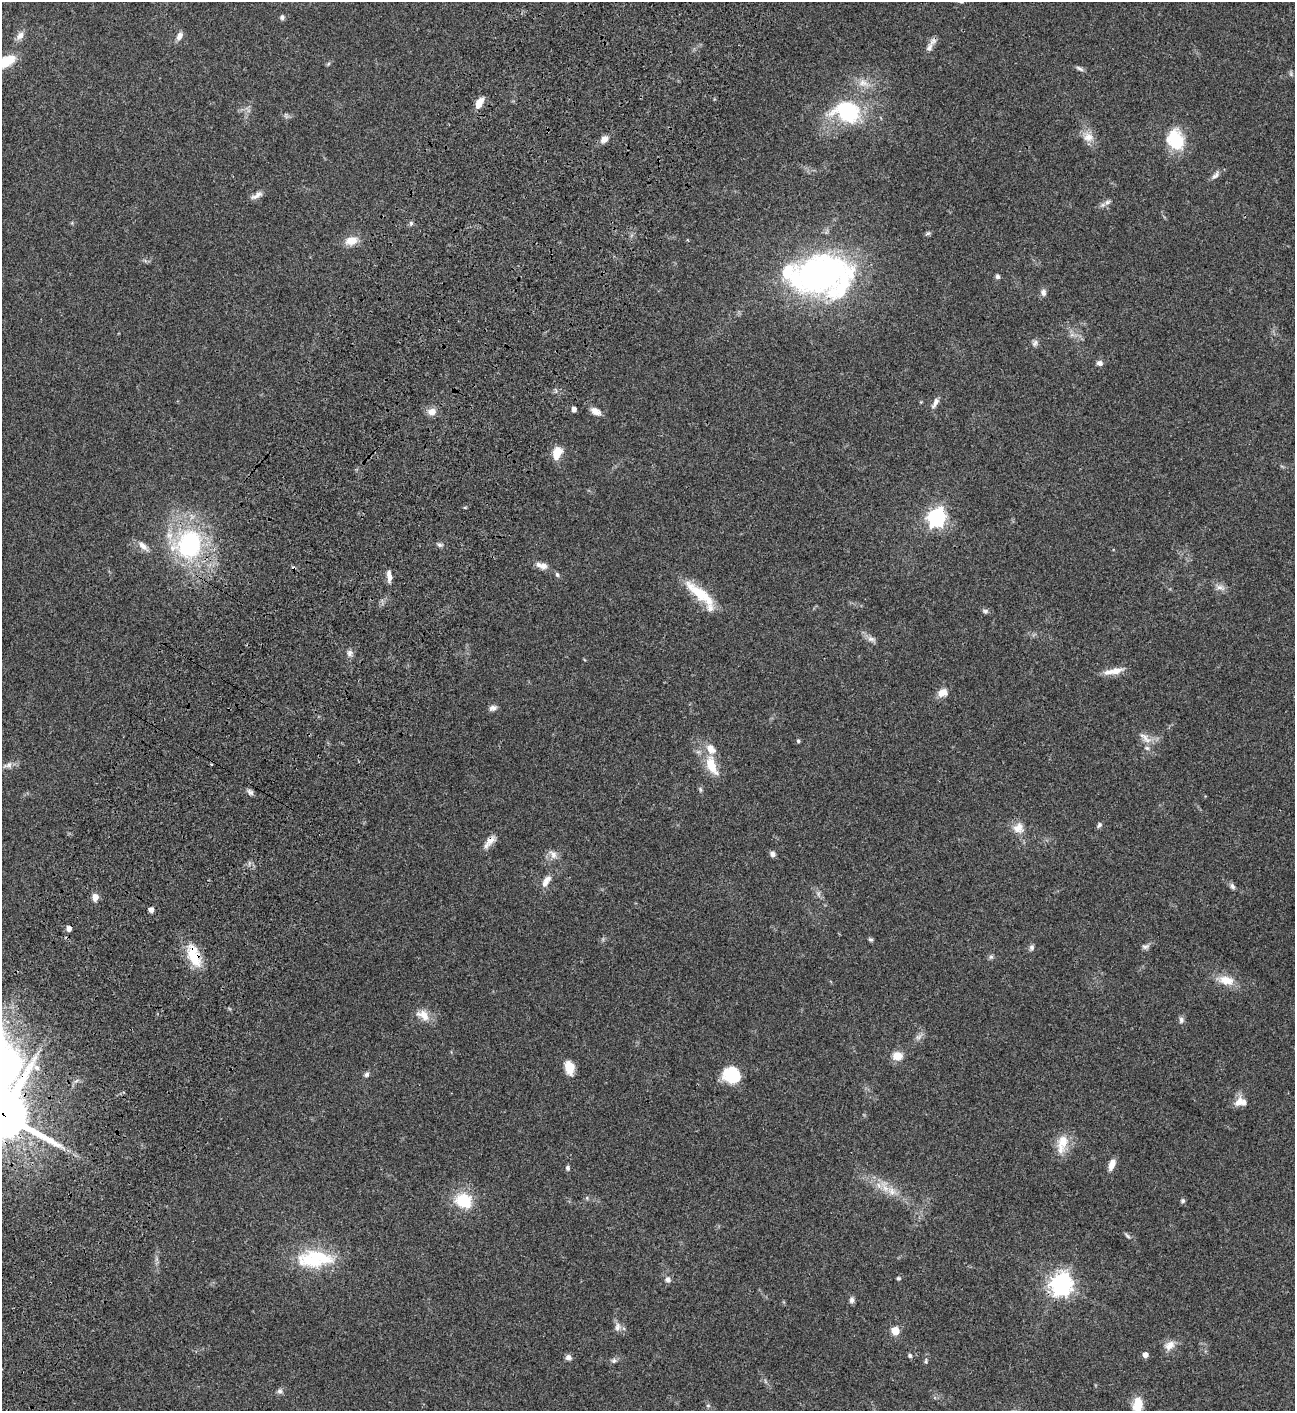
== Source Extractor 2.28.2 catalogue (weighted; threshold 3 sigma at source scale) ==
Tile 7 of 4 x 4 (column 3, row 2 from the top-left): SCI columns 3091-4383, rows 3023-4431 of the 6051 x 6048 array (HDU 1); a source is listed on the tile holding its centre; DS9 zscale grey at full resolution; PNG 1297 x 1413 px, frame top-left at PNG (2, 2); no overlay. Shown black and unused: <1% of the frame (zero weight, under 3 of 4 exposures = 13% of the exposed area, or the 3 px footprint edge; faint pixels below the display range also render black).
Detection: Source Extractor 2.28.2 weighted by HDU 2 'WHT'; one run over the whole footprint, this tile lists its part. Background 0.0654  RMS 0.0058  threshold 0.0262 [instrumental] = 3 sigma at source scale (4.5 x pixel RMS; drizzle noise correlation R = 1.50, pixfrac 1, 0.05/0.05 arcsec/px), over >= 5 px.
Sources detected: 111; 1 inside a brighter object's white glare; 1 cosmic-ray / hot-pixel residue — not listed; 9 inside a brighter listed object's ellipse — not listed separately; the other 100 listed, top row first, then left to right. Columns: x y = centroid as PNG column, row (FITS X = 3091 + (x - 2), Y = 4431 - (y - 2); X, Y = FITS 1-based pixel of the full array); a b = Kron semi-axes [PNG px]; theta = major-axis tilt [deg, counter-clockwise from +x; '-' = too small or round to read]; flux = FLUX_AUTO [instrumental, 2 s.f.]
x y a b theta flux
282 17 6 6 - 1.2
20 35 12 8 48 3.2
179 36 11 6 63 3
929 47 14 8 63 3.3
5 61 23 12 20 14
1080 69 11 5 -27 1.4
863 83 14 9 -9 5
479 103 13 6 60 5.7
847 111 27 20 -12 47
1088 137 14 12 22 5.2
604 139 9 7 33 3.3
1176 140 22 16 -65 23
1215 175 12 6 49 2.2
256 195 18 6 28 2.8
1107 202 8 5 27 1.5
411 223 6 5 - 1
928 233 8 3 19 0.95
351 240 15 10 11 6.8
820 274 41 29 20 190
997 276 5 5 - 1.3
1043 292 9 6 -81 2.1
1035 343 10 6 66 1.6
1100 363 7 6 - 2.1
935 403 16 6 63 2.4
574 409 5 4 - 2.2
595 411 13 8 -28 3.9
432 412 11 9 5 4.3
557 453 17 11 67 6.8
936 517 8 7 - 170
189 544 34 29 54 71
439 545 8 5 -2 1.2
143 546 15 8 -44 3.7
544 566 11 8 17 2.6
557 574 7 5 -72 1
389 576 14 5 -86 3.5
1220 587 11 6 -16 2.5
700 594 43 11 -40 19
985 611 8 5 0 1.3
871 639 11 6 -8 2.2
349 653 9 7 81 2.1
1114 671 27 7 10 6.1
943 692 12 9 18 4.6
493 708 10 7 16 2.1
1145 738 21 8 -43 4.4
798 741 5 5 - 0.8
8 765 14 7 11 2.6
711 765 28 12 -68 13
700 789 6 4 -71 0.84
250 792 9 6 -34 1.6
1099 825 8 5 56 1.2
1018 828 15 13 51 5.6
490 840 16 9 45 4.2
553 854 13 8 -53 3.3
772 854 6 6 - 1.9
546 881 18 8 57 4.4
1232 886 9 6 -57 1.6
818 894 7 4 72 1
95 897 8 6 -89 4.2
151 910 5 4 - 2.5
69 928 5 4 - 3.3
871 939 6 5 - 0.88
1031 947 7 7 - 1.4
1145 947 12 6 14 1.6
192 954 26 14 87 14
991 957 7 5 42 1.1
1226 980 21 12 -13 8.6
423 1015 18 11 -33 6.6
1181 1020 8 6 77 1.7
918 1037 10 5 32 1.9
897 1056 12 10 1 6
36 1067 8 6 -44 2.3
569 1067 15 10 -79 7.4
366 1074 7 5 46 1.3
732 1075 19 17 -14 17
1239 1102 16 9 60 4.4
3 1115 13 13 - 2500
1063 1141 21 15 76 9.3
1112 1164 13 7 69 4.5
568 1168 6 5 - 1.2
892 1191 12 9 -72 4.6
587 1198 6 3 -73 0.68
463 1201 16 13 -19 21
1183 1201 5 5 - 1.1
1127 1236 9 5 -39 1.1
318 1259 50 22 3 33
898 1278 6 4 0 0.73
668 1280 8 7 - 2.1
1061 1284 8 8 - 320
852 1300 8 6 81 1.7
617 1327 13 7 79 2.5
895 1331 5 5 - 14
1170 1345 15 10 40 4.5
910 1355 6 4 -87 0.97
1145 1355 5 5 - 2.7
568 1357 7 6 - 2.1
614 1361 8 6 45 1.4
926 1361 7 4 -84 0.88
280 1391 8 6 1 1.5
1137 1405 19 12 84 9.8
708 1406 6 4 -19 0.71
Overlapping masked pixels (flux is a lower limit): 4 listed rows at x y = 490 840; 192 954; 3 1115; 1061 1284
Isophote crosses this tile's border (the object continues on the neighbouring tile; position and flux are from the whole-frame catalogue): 3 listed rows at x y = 5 61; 3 1115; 1137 1405